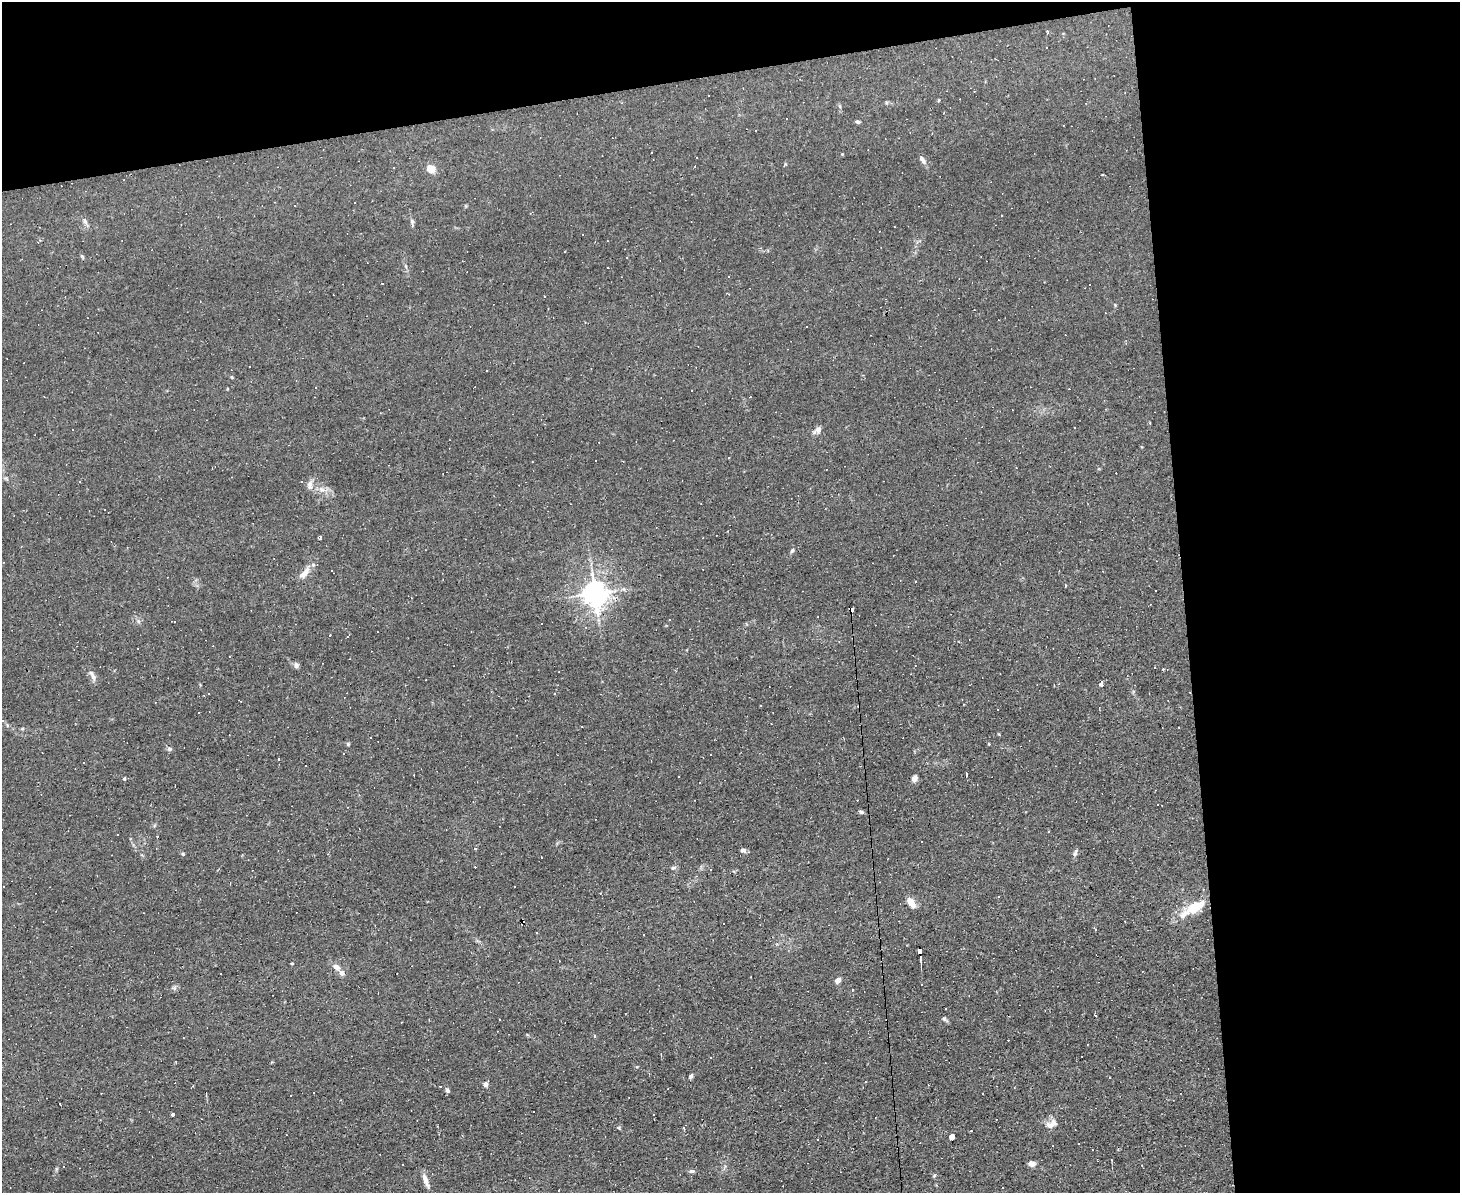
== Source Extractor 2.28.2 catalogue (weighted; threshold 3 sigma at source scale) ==
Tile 3 of 3 x 4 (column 3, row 1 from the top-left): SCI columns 3044-4501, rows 3575-4765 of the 4742 x 4765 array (HDU 1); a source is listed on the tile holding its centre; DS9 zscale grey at full resolution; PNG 1462 x 1195 px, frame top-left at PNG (2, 2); no overlay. Shown black and unused: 25% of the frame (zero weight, under 2 of 3 exposures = <1% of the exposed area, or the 3 px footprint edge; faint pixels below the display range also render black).
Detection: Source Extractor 2.28.2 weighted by HDU 2 'WHT'; one run over the whole footprint, this tile lists its part. Background 0.0153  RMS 0.0039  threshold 0.0178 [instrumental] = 3 sigma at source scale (4.5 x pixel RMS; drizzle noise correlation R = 1.50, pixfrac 1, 0.05/0.05 arcsec/px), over >= 5 px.
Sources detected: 151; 63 cosmic-ray / hot-pixel residue — not listed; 3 inside a brighter listed object's ellipse — not listed separately; the other 85 listed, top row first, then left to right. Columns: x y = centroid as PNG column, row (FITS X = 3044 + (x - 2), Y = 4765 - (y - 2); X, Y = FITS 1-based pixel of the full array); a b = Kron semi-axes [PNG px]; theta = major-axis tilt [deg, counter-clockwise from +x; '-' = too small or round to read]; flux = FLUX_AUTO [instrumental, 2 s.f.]
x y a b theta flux
939 100 4 3 - 0.42
858 122 6 4 -15 0.65
697 158 2 2 - 0.3
922 160 13 5 -56 1.4
431 169 6 6 - 6.4
1102 174 3 3 - 0.61
355 202 3 2 - 0.46
85 221 11 5 -66 1.2
412 222 10 5 -90 0.89
585 323 3 3 - 0.33
807 326 2 2 - 0.33
862 375 4 3 - 0.37
232 377 5 3 - 0.35
818 430 10 6 38 2
302 482 3 3 - 0.58
310 485 14 7 90 1.9
322 489 10 6 -20 1.9
320 538 5 3 - 0.57
792 550 6 4 67 0.66
331 570 2 2 - 0.33
305 573 18 8 47 3.5
916 582 3 2 - 0.42
1155 591 2 2 - 0.31
595 593 8 7 - 400
851 610 4 4 - 12
669 619 3 2 - 0.34
138 621 7 4 -72 0.73
541 624 3 2 - 0.41
330 636 3 3 - 0.86
138 648 2 2 - 0.31
230 656 3 2 - 0.57
296 665 9 6 -72 0.97
1155 667 3 3 - 1.3
94 677 10 7 -75 1.6
1101 684 5 4 - 1.8
555 693 3 3 - 0.43
998 709 3 3 - 0.64
199 712 3 3 - 0.51
370 738 3 2 - 0.41
348 744 5 4 - 0.48
169 749 7 6 - 0.83
343 753 3 2 - 0.61
278 759 3 3 - 0.59
966 774 4 3 - 1.9
124 779 4 4 - 0.47
914 779 6 5 - 2.2
861 812 6 4 -16 0.72
922 842 3 3 - 0.8
475 849 4 3 - 0.44
743 850 7 5 -10 0.9
183 854 5 4 - 0.44
1075 854 7 6 - 0.9
541 857 3 2 - 0.36
673 868 7 5 7 0.75
710 870 3 3 - 0.51
911 902 11 6 -54 4.2
1199 905 29 11 11 8
536 933 3 3 - 0.87
920 951 6 4 -87 13
292 963 3 3 - 0.37
336 967 11 7 -39 1.9
838 980 7 5 45 1.5
174 988 5 5 - 0.74
852 989 3 2 - 0.62
946 1009 3 2 - 0.49
1095 1016 3 2 - 0.73
944 1019 6 4 -73 0.59
499 1020 3 2 - 0.36
1082 1056 3 3 - 1.7
691 1076 6 4 77 0.85
865 1082 3 3 - 0.28
486 1084 5 5 - 1.8
447 1090 7 4 -66 0.84
173 1114 3 3 - 1.8
654 1114 3 2 - 0.55
1051 1124 17 10 22 2.9
952 1136 4 3 - 52
817 1139 3 2 - 0.3
1078 1143 3 3 - 1.6
402 1164 3 3 - 0.8
1031 1164 5 5 - 2.6
64 1166 3 2 - 0.33
692 1171 8 5 25 0.74
934 1176 5 3 - 0.4
425 1180 15 5 -70 2.8
Overlapping masked pixels (flux is a lower limit): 2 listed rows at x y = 851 610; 920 951
Unlisted compact peaks at least as high as the median listed source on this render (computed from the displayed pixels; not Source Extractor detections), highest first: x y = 619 1128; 1115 305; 56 1169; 842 154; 637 1067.